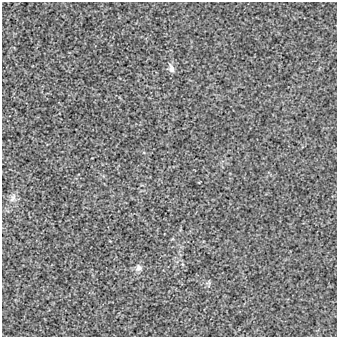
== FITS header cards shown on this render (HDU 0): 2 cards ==
NAXIS1  =                  335
NAXIS2  =                  335

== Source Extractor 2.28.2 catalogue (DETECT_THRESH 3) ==
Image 335 x 335 px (HDU 0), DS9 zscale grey, 1 PNG px = 1 image px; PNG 339 x 339 px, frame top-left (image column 1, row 335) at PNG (2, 2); no overlay
Background -1.52e-04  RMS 0.0024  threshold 0.00733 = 3 sigma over >= 5 px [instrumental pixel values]
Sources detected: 3; all 3 listed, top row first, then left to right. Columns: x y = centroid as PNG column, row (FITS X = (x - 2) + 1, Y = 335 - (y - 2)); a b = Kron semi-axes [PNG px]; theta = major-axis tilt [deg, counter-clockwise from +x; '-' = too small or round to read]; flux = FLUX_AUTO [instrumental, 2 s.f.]
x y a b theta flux
171 68 11 7 -74 0.68
13 198 14 7 70 0.93
139 268 9 8 - 0.72